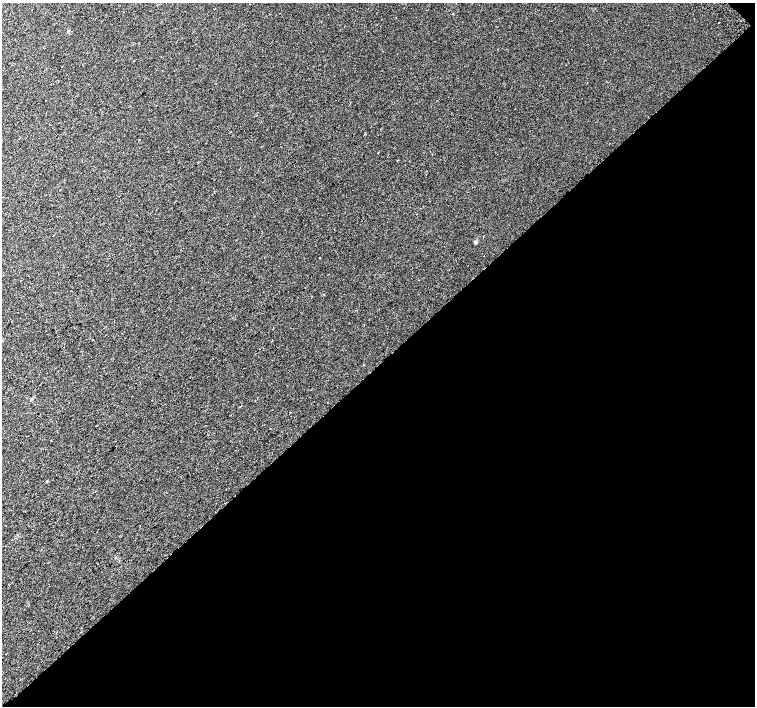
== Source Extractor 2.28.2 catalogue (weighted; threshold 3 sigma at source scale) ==
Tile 12 of 4 x 4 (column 4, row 3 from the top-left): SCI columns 4556-6061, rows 1663-3070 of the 6092 x 6075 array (HDU 1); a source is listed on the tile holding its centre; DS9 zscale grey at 2 x 2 block average (1 PNG px = mean of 2 x 2 image px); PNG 757 x 708 px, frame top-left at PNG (2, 3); no overlay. Shown black and unused: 49% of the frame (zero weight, under 2 of 3 exposures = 2% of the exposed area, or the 3 px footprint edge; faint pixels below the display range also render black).
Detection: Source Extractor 2.28.2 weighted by HDU 2 'WHT'; one run over the whole footprint, this tile lists its part. Background 0.00436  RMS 0.0038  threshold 0.017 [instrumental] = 3 sigma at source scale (4.5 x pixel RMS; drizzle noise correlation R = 1.50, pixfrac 1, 0.0396/0.0396 arcsec/px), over >= 5 px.
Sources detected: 9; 1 cosmic-ray / hot-pixel residue — not listed; the other 8 listed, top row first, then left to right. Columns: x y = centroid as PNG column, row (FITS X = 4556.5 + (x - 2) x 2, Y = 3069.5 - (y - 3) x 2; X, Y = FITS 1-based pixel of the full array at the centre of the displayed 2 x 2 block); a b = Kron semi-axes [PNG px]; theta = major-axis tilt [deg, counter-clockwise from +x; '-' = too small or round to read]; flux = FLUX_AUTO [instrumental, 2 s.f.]
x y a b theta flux
214 9 2 2 - 0.33
452 14 2 2 - 0.74
60 190 2 2 - 0.42
45 195 2 2 - 0.6
476 242 3 3 - 2.8
319 257 2 2 - 1.9
324 294 2 2 - 0.83
47 481 2 2 - 0.64